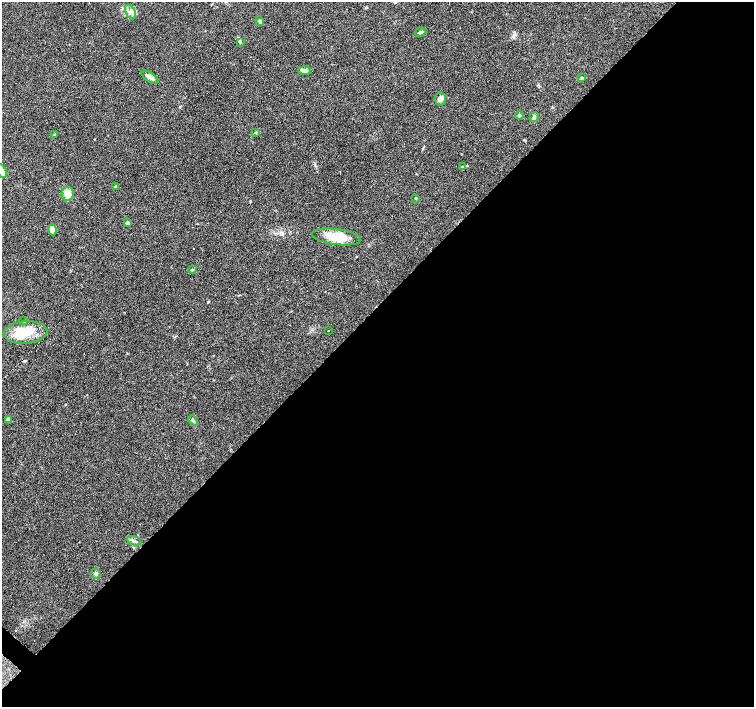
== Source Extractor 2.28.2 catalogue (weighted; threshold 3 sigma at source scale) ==
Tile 12 of 4 x 4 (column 4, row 3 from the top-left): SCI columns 4511-6014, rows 1569-2977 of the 6017 x 6020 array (HDU 1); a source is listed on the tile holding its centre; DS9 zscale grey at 2 x 2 block average (1 PNG px = mean of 2 x 2 image px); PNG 756 x 709 px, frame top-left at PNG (2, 2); each listed source drawn as its Kron ellipse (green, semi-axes under 4 px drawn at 4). Shown black and unused: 56% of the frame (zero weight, under 3 of 6 exposures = <1% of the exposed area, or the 3 px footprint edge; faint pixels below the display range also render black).
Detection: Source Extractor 2.28.2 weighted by HDU 2 'WHT'; one run over the whole footprint, this tile lists its part. Background 0.0985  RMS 0.0045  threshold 0.0185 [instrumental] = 3 sigma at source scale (4.09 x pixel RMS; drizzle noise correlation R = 1.36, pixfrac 0.8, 0.0396/0.0396 arcsec/px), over >= 5 px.
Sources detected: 32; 4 cosmic-ray / hot-pixel residue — neither listed nor drawn; the other 28 listed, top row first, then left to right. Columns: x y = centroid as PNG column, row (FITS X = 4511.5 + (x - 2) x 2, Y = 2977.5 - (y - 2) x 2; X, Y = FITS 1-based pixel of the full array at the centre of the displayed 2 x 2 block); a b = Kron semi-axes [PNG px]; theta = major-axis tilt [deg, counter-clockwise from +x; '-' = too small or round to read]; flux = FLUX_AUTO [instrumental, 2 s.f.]
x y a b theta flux
131 12 8 4 -65 3.5
260 21 4 3 - 1.7
421 32 6 4 17 2
240 42 3 2 - 0.74
304 70 6 4 -2 3.2
150 77 10 4 -36 3.7
582 78 4 3 - 1.1
440 99 6 5 - 3.5
519 115 4 3 - 1.6
534 117 5 3 - 1.7
256 132 3 3 - 0.89
54 135 4 2 - 0.89
462 166 3 2 - 0.69
2 171 7 4 -63 6.1
115 187 3 3 - 0.8
68 194 7 6 - 11
416 198 3 2 - 0.58
128 223 4 3 - 2.4
52 229 6 4 -82 5.5
336 237 25 8 -8 22
192 269 4 3 - 0.99
24 321 4 3 - 1.1
328 331 2 2 - 0.53
25 332 22 11 4 24
8 419 3 3 - 5.9
193 420 5 3 - 1.8
134 541 7 3 -20 1.9
96 574 5 4 - 2.2
Isophote crosses this tile's border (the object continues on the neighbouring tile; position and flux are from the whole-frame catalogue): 1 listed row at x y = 2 171
Diffuse or blended objects may show on this block-average render without a row.